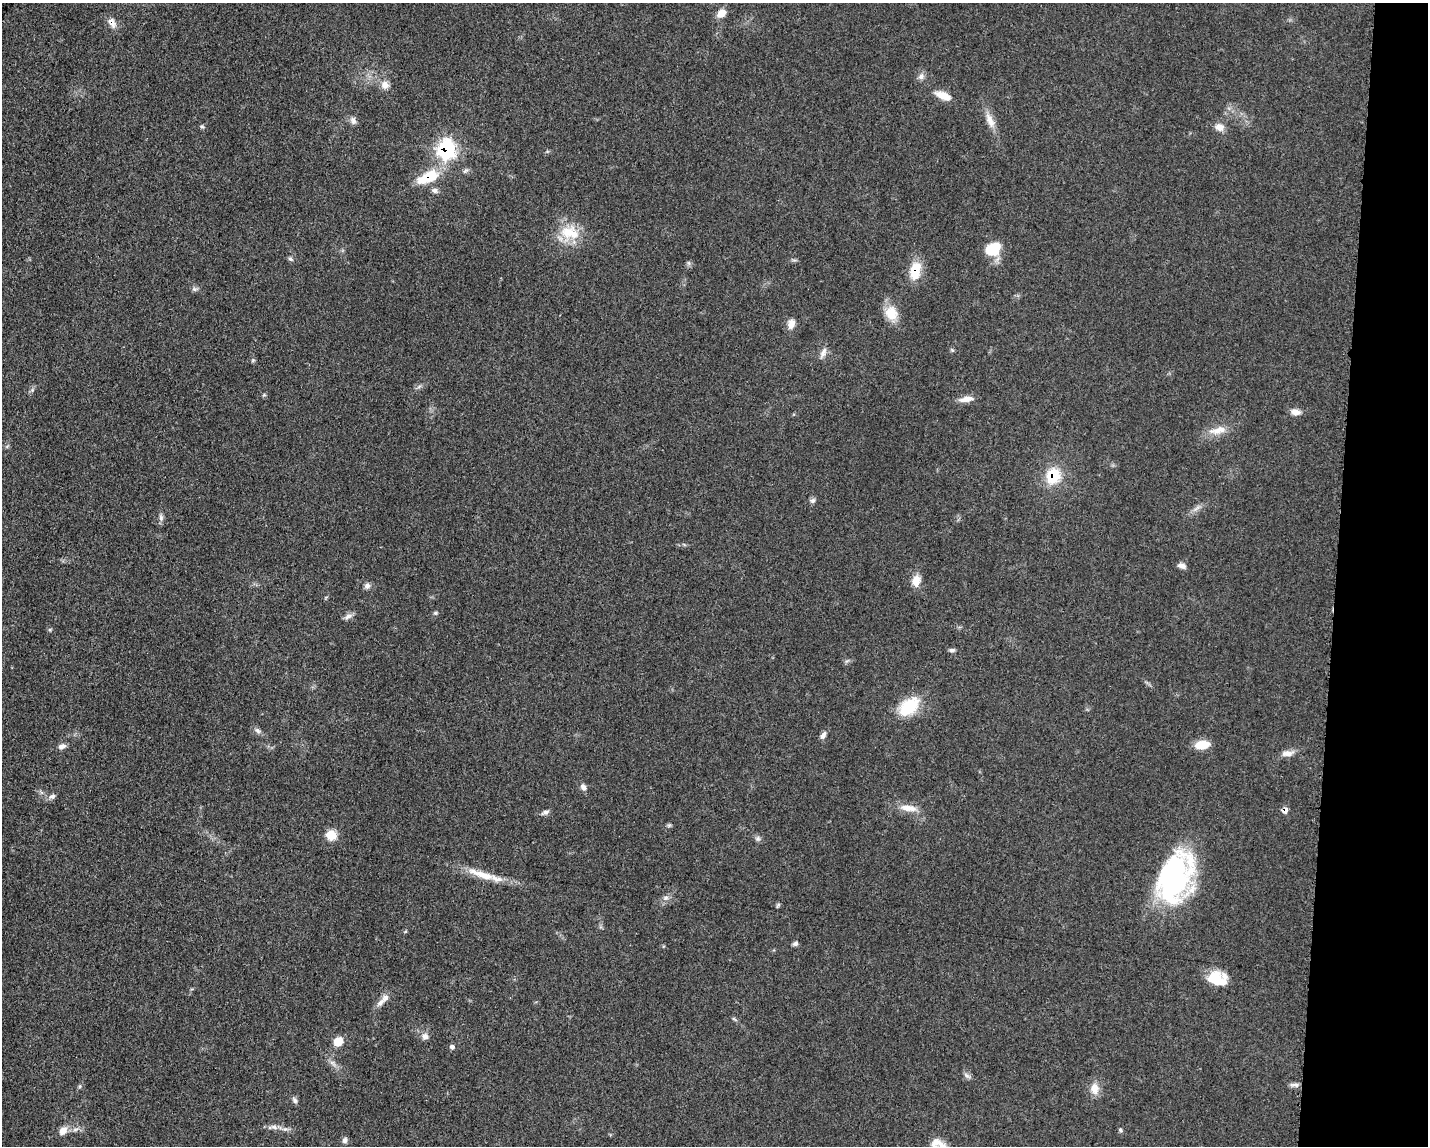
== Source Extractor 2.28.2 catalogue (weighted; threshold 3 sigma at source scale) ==
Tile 6 of 3 x 4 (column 3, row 2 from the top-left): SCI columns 3085-4510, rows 2305-3448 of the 4682 x 4609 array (HDU 1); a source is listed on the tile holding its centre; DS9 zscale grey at full resolution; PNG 1430 x 1148 px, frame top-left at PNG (2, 3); no overlay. Shown black and unused: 6% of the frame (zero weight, under 3 of 5 exposures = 4% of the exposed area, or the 3 px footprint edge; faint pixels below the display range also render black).
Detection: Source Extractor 2.28.2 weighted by HDU 2 'WHT'; one run over the whole footprint, this tile lists its part. Background 0.0609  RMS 0.0061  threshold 0.0274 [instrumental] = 3 sigma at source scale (4.5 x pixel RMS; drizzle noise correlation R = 1.50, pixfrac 1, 0.05/0.05 arcsec/px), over >= 5 px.
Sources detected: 76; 1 inside a brighter object's white glare — not listed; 2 inside a brighter listed object's ellipse — not listed separately; the other 73 listed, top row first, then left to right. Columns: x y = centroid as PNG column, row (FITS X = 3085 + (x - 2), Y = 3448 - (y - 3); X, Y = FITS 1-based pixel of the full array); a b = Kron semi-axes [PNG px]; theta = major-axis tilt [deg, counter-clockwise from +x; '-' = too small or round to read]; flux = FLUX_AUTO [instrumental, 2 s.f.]
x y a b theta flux
721 13 12 9 45 5.3
112 23 15 9 -63 4.5
921 76 9 8 - 2.6
385 85 12 11 - 4.6
943 95 21 9 -22 7.6
353 120 11 7 -76 2.5
990 121 23 9 -67 6.8
202 127 6 5 - 1
1219 127 12 10 -18 4.6
447 149 10 9 - 110
428 177 27 12 24 21
434 190 9 7 -23 2
570 233 29 21 -5 19
993 249 18 14 34 16
291 259 8 5 -27 1.3
689 263 7 4 -71 1.1
915 271 21 12 79 15
194 289 7 6 - 1.5
891 313 18 15 -60 11
791 324 13 9 73 4.2
952 350 5 4 - 0.86
823 353 16 7 64 3.3
253 360 5 5 - 0.82
32 390 5 5 - 1.2
966 399 19 6 9 5.2
1295 412 12 8 -12 4.1
1218 430 28 10 13 8.9
1053 476 15 12 69 23
813 500 8 7 - 1.6
1197 508 11 4 34 2.3
161 517 10 6 -84 2.1
1182 566 10 6 -17 2.7
916 580 14 10 73 6.2
367 586 8 8 - 2.3
435 613 6 5 - 0.99
348 616 13 6 27 2.5
952 650 7 5 1 1.4
909 706 28 17 39 22
258 731 10 7 -33 2.1
823 735 10 6 63 2.4
1202 745 15 9 8 11
62 746 10 6 17 2.6
1287 753 18 8 7 4.5
583 787 9 7 -62 2.6
52 796 9 6 22 2.3
908 808 24 8 -7 7.7
1285 810 7 6 - 3.1
545 812 10 5 21 2.1
669 825 6 5 - 0.97
331 835 6 6 - 26
758 839 7 7 - 1.7
483 875 34 10 -17 13
1175 877 56 34 70 110
666 898 8 6 3 2.1
778 905 8 4 55 0.89
795 943 6 5 - 1.8
1213 977 26 12 20 12
380 1003 15 7 45 3.7
734 1019 7 4 -37 0.95
425 1036 9 8 - 3
338 1041 9 8 - 9.6
452 1047 6 6 - 1.8
967 1076 11 5 -34 1.9
1295 1085 13 5 -1 2.3
80 1086 6 4 72 0.88
1095 1089 16 11 -85 6.6
295 1100 10 5 -58 1.7
274 1127 11 6 -18 2.9
75 1129 9 4 9 2
1120 1130 6 5 - 0.92
63 1131 11 8 53 5
345 1140 7 6 - 2
936 1143 16 10 28 5.8
Overlapping masked pixels (flux is a lower limit): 6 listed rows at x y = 112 23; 447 149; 428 177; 915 271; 1053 476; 1285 810